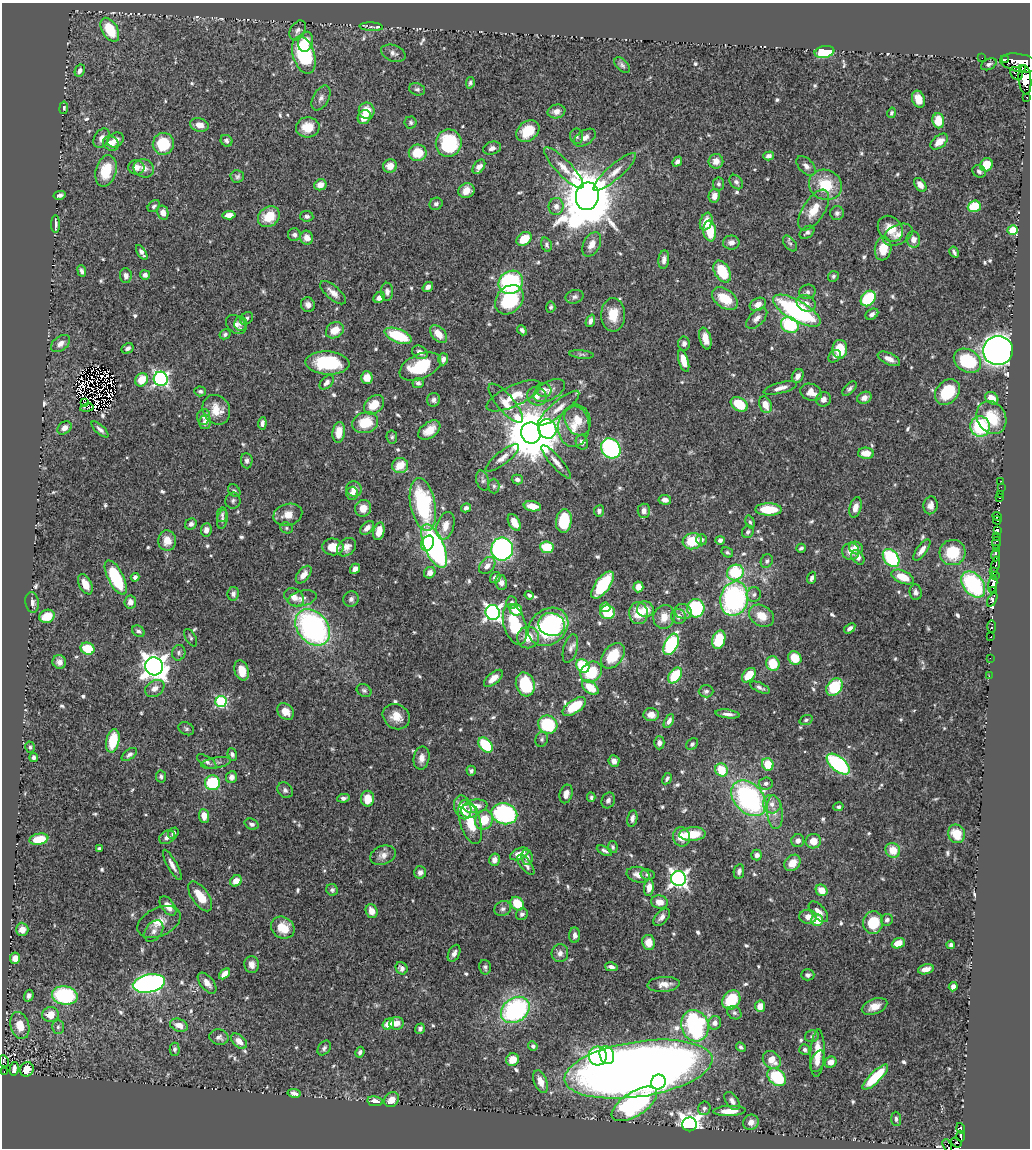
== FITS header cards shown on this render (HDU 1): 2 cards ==
NAXIS1  =                 1028
NAXIS2  =                 1146

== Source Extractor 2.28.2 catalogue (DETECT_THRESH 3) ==
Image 1028 x 1146 px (HDU 1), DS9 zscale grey, 1 PNG px = 1 image px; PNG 1032 x 1150 px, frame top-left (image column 1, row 1146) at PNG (2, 3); each listed source drawn as its Kron ellipse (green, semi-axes under 4 px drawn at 4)
Background 0.458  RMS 0.013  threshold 0.0401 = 3 sigma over >= 5 px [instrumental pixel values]
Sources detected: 695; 17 with non-positive FLUX_AUTO (blend fragments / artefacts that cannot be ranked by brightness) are neither listed nor drawn; of the other 678, the 500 brightest by FLUX_AUTO listed and drawn (178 fainter detections omitted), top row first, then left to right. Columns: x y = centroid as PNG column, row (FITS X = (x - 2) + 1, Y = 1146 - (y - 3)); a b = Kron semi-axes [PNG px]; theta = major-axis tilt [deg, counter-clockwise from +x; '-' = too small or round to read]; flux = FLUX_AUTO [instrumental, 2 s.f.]
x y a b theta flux
371 27 12 4 -3 2.5
110 30 13 7 -59 31
298 30 11 7 59 3.9
306 42 10 7 72 12
824 52 10 6 11 57
393 53 13 8 -20 4.1
304 55 19 11 -73 100
982 58 2 2 - 5.5
1005 59 2 2 - 1500
1020 63 20 9 -10 2400
989 64 8 5 26 2.4
622 65 9 5 -45 2.4
1022 69 3 2 - 740
80 71 6 4 64 3.1
1017 74 7 6 - 360
1025 80 14 6 -84 1400
470 83 6 4 81 1.8
417 89 8 6 -15 2.5
1027 97 3 3 - 59
321 98 13 7 61 4.6
918 99 9 6 -69 12
64 108 6 4 82 1.9
367 111 8 8 - 15
556 111 9 7 11 5.2
892 113 5 4 - 2
364 117 7 6 - 12
938 121 7 6 - 20
411 123 6 6 - 1.9
199 125 9 6 -15 8.2
308 127 12 10 3 16
528 131 13 9 38 21
577 136 8 6 -80 2.5
102 138 10 7 59 5.4
585 138 12 7 33 5.2
116 140 9 7 32 5.9
226 141 6 5 - 2.7
939 142 10 6 38 8.9
111 143 8 6 -31 8.3
449 143 14 13 - 73
163 144 11 10 - 33
492 148 9 6 18 3.7
418 153 9 8 - 22
769 156 5 4 - 3.7
716 161 7 7 - 7.5
677 162 5 4 - 3.2
986 165 7 6 - 20
390 166 7 6 - 9.1
806 166 12 7 -46 4.8
136 167 8 7 - 6.8
479 167 8 5 53 5
144 168 10 9 - 6.5
564 168 27 7 -46 11
106 171 16 10 75 26
979 171 7 6 - 2.6
615 172 27 7 41 11
237 176 7 6 - 2.4
736 182 8 6 -52 2.7
718 184 6 5 - 2.3
320 185 6 5 - 6.6
825 185 17 14 -24 32
920 185 8 5 -52 6.8
467 191 8 7 - 7.8
60 195 6 4 12 3.1
587 196 14 11 79 5900
714 196 7 5 79 6.8
436 204 6 6 - 2.4
154 206 7 5 43 2.1
556 206 8 7 - 5.6
974 206 6 5 - 32
814 210 23 10 58 18
163 213 7 5 -76 7
837 213 7 7 - 2.8
229 215 7 4 5 6
307 216 7 5 -6 2.4
269 217 11 9 37 21
706 222 9 6 70 12
55 224 9 3 -89 3.9
890 229 14 11 -48 15
1013 230 5 5 - 28
710 231 10 6 -83 29
807 232 8 5 37 2.7
294 235 6 6 - 2.8
898 235 16 9 26 7.3
307 238 7 6 - 5.5
524 239 8 6 38 18
913 240 8 7 - 6
731 243 8 7 - 5.4
790 243 9 5 -51 2.1
592 244 13 8 63 8.7
546 245 7 5 -73 2
883 249 11 8 81 18
142 252 8 4 -57 3.5
954 252 6 3 -61 2.2
664 260 9 5 83 4
82 271 6 4 -67 2.7
722 272 12 7 -60 38
145 275 5 5 - 3.8
126 276 7 6 - 3.4
833 276 6 5 - 1.8
511 282 13 11 33 94
428 287 5 4 - 4
387 292 9 6 -89 3.9
807 292 8 7 - 2.8
333 293 16 6 -41 6.4
379 297 6 5 - 5.2
575 297 9 6 14 3.3
868 298 8 6 49 44
725 299 14 9 -35 23
509 300 16 12 49 60
806 303 10 8 -24 5.9
758 304 8 6 30 6.6
308 305 7 6 - 4.5
551 307 5 4 - 1.8
797 311 26 10 -30 150
872 314 7 5 32 3.8
613 315 16 12 89 17
247 318 7 5 47 2.2
757 318 13 7 44 5.7
590 321 6 4 68 3.1
236 324 11 8 -40 5
241 324 7 6 - 2.9
790 325 9 7 -28 53
335 330 9 7 32 13
522 330 5 3 - 2.5
225 334 6 5 - 1.9
438 334 10 6 -47 12
398 336 14 6 -21 46
705 339 11 5 -76 9
60 344 11 7 38 5.3
684 344 7 6 - 3.5
128 348 6 5 - 3.4
840 349 9 7 89 24
998 350 15 14 - 630
420 352 8 6 -29 5.5
581 354 12 4 -6 2.1
834 356 7 5 48 2.8
443 359 6 5 - 3.9
889 359 12 5 -25 6.5
684 361 11 5 -73 13
967 361 14 11 -33 54
327 363 22 11 -3 56
420 366 22 12 23 40
798 376 7 5 61 4.6
367 378 6 5 - 12
161 379 7 7 - 220
142 380 7 6 - 18
327 382 8 5 45 4
418 383 5 5 - 2.3
780 388 17 5 15 5.9
849 388 9 5 45 2.4
544 390 8 7 - 6.1
549 390 17 9 29 6.6
200 391 6 5 - 2.3
811 392 11 8 -22 10
947 392 14 11 50 37
513 396 29 10 25 18
537 396 10 9 - 5.6
864 398 7 5 22 5.1
992 398 7 5 -38 10
823 399 7 7 - 4.6
434 400 7 6 - 3.2
85 402 4 2 - 2.6
506 403 24 8 -50 11
739 404 9 6 -31 32
374 405 11 8 40 17
765 405 9 6 -69 12
87 408 7 3 11 2.4
559 408 26 7 40 10
216 410 15 13 -58 16
204 417 8 6 84 3.2
991 418 17 14 -60 30
578 420 16 12 -68 14
205 422 7 6 - 5.4
262 423 6 4 84 3.9
365 423 13 10 19 26
980 426 10 9 - 61
574 427 20 15 87 18
64 428 8 6 38 5
100 429 11 4 -43 3
547 429 10 9 - 140
429 430 12 7 35 11
339 432 10 6 83 14
531 433 10 10 - 6800
392 437 6 5 - 1.8
582 442 7 6 - 4.2
611 448 11 9 -51 130
866 453 8 5 -3 12
502 458 20 6 38 7
247 461 8 5 -85 2.8
556 462 21 5 -49 6.7
400 465 8 7 - 16
483 480 10 6 -74 2.7
517 480 5 4 - 3.4
1001 481 2 2 - 4.9
494 486 7 5 -90 2.3
1001 487 2 2 - 3.1
354 489 8 7 - 5.9
234 491 7 5 -46 2
352 493 6 6 - 4.4
1000 494 2 2 - 7.9
1000 498 3 2 - 13
665 500 6 5 - 4.6
233 501 8 7 - 2.5
423 504 27 12 -79 96
931 505 9 7 77 5.3
532 506 9 5 -9 11
855 507 10 6 74 6.8
363 508 8 8 - 9.7
466 508 5 4 - 3
768 509 13 6 -1 32
599 511 6 5 - 2.5
644 511 7 6 - 4.2
222 515 7 5 81 1.9
288 515 15 10 15 11
997 516 4 4 - 200
222 519 9 5 79 2.3
997 520 4 2 - 48
564 521 12 8 84 42
514 522 9 5 -60 9.1
750 522 7 4 -73 1.8
191 524 6 5 - 2.8
445 526 14 8 75 8.9
286 528 6 5 - 1.7
367 528 8 5 45 5
206 530 7 5 82 4.5
997 530 4 3 - 59
379 531 9 5 76 11
748 532 6 5 - 2.2
997 537 3 2 - 16
701 540 5 5 - 2.5
720 540 4 4 - 3.3
167 541 10 9 - 11
692 541 10 8 15 26
428 543 8 6 64 40
996 543 6 4 80 35
434 546 23 9 -67 190
333 547 10 8 -8 15
346 547 11 8 40 6.3
547 547 7 5 -7 31
801 548 5 3 - 1.7
856 548 7 6 - 7.8
996 548 3 3 - 50
502 549 11 11 - 220
922 550 12 5 53 5.6
851 551 8 8 - 7.9
727 552 6 4 -31 2.1
953 553 13 12 - 31
996 555 6 3 -88 270
858 557 8 5 -55 4.8
891 558 10 7 -51 85
767 561 7 5 63 2.3
995 565 8 3 79 71
487 566 9 6 50 5.3
355 569 6 4 50 5.2
994 571 4 3 - 92
430 573 6 5 - 6
735 573 8 7 - 56
304 575 10 6 51 7.7
995 576 3 2 - 45
135 577 4 4 - 3
903 577 12 6 -21 17
116 578 19 7 -63 58
495 578 6 5 - 3.1
812 578 6 4 70 2.8
501 583 8 6 -78 4.4
85 584 11 6 -64 10
973 584 15 10 -53 94
993 584 9 4 80 780
602 585 16 7 54 59
638 587 5 5 - 6.7
993 591 3 2 - 70
916 592 8 6 -84 2.9
233 594 7 5 82 2.8
529 595 4 3 - 2
754 595 7 7 - 2.9
294 597 11 8 -36 6.8
302 598 15 7 14 5.4
351 599 8 7 - 3.1
734 599 17 13 75 170
992 600 7 3 62 220
32 602 10 6 -79 3.9
130 602 6 6 - 5.4
512 602 6 5 - 2
605 607 5 4 - 22
696 608 9 8 - 64
645 609 8 8 - 11
516 610 6 6 - 19
493 612 7 7 - 320
607 612 7 6 - 24
683 612 9 7 -26 3.7
638 613 11 9 -84 17
47 616 8 6 21 17
678 616 8 7 - 4.3
761 616 13 10 -33 13
664 617 12 10 67 11
552 624 13 11 -12 67
515 625 21 11 -73 37
313 627 20 15 -49 220
548 627 21 17 39 100
992 627 6 3 -89 74
850 628 6 4 37 2.8
138 631 7 5 -36 2.6
528 637 11 10 - 14
991 637 3 3 - 20
191 638 10 5 -60 1.9
719 640 9 6 74 32
671 644 11 6 65 100
87 649 7 6 - 29
570 649 15 7 75 4.3
179 653 8 6 78 2.5
613 656 14 9 52 26
795 658 7 6 - 19
990 658 2 2 - 2.3
59 662 7 6 - 4.5
773 664 7 6 - 24
154 666 9 9 - 990
583 666 7 6 - 53
242 670 10 7 -71 14
591 672 11 9 42 31
675 675 9 5 53 38
749 675 8 5 49 17
989 676 2 2 - 4.9
493 678 11 5 40 10
525 684 12 9 -74 44
590 687 9 6 -38 19
834 687 9 7 51 46
155 688 10 7 33 6.8
760 688 11 4 -25 2.9
364 690 8 6 -24 2.3
706 691 7 6 - 2.4
221 702 6 5 - 97
574 706 13 6 34 39
285 711 9 7 -43 10
728 714 12 4 -7 4.5
651 715 7 6 - 8.1
396 717 14 12 -33 13
806 720 7 5 20 1.7
669 721 7 4 62 3.6
548 725 10 9 - 62
186 729 8 6 -28 2.2
542 739 7 6 - 2
113 741 12 6 78 27
659 743 6 5 - 4.1
692 744 7 5 46 2
486 745 9 6 -47 54
30 747 6 4 -75 1.9
129 754 9 5 37 2.7
232 754 6 4 -69 2
34 757 4 4 - 2.5
421 758 12 8 79 6.2
614 761 6 5 - 4.5
207 762 11 5 -33 3.1
216 763 15 5 10 3.7
768 764 6 5 - 23
838 764 14 7 -40 110
721 770 7 6 - 26
471 771 5 4 - 2.1
161 776 6 5 - 2.2
231 777 6 5 - 4.8
667 779 6 4 60 2.3
212 783 7 7 - 55
766 783 7 6 - 2.7
285 790 8 7 - 2.9
566 794 9 6 74 6.1
591 797 5 3 - 1.7
343 798 6 4 10 2.6
749 798 20 14 -47 170
368 799 8 6 -88 17
608 800 8 6 64 3.4
772 804 9 9 - 6.5
475 806 12 6 8 11
463 807 12 8 -74 18
838 807 5 4 - 1.8
469 811 8 6 -7 4.1
775 812 17 7 -85 7.5
504 814 13 10 -15 120
204 816 7 5 -85 9.2
632 818 8 5 79 3.6
484 820 10 8 60 22
470 822 23 10 -73 23
252 824 7 5 -20 2.9
173 833 6 4 49 2.2
692 834 13 7 4 26
957 834 9 8 - 22
167 837 8 6 27 4.2
681 837 9 8 - 13
39 839 9 5 12 17
798 841 6 6 - 4.4
813 841 8 7 - 11
613 847 6 4 -78 1.8
99 849 4 3 - 2
893 850 8 7 - 15
604 851 8 4 -25 2.6
519 854 10 5 23 11
383 855 13 9 20 6.3
757 855 5 5 - 3.7
527 857 8 6 -80 3.4
494 860 6 5 - 5.6
792 863 9 7 48 12
172 865 17 5 -61 5.5
526 865 12 5 -52 4.5
739 871 7 5 79 2.9
420 872 6 6 - 4
638 875 11 7 -13 7.4
648 875 7 5 -9 2.8
678 878 7 7 - 360
236 881 6 5 - 8.3
649 887 8 5 83 7.7
332 890 6 5 - 2.2
821 890 6 5 - 13
200 896 17 8 -55 17
659 902 8 6 -10 9
517 904 7 6 - 21
168 906 11 6 -54 8.8
503 909 9 7 27 3.2
372 911 7 6 - 8.3
818 912 12 6 -48 7
522 914 6 5 - 3
662 917 10 6 48 4.4
808 917 9 7 -4 6.4
817 920 6 6 - 19
887 920 6 6 - 2.6
159 922 23 14 25 14
873 923 11 10 - 36
283 928 12 10 -32 19
22 929 6 6 - 6.7
154 931 12 8 54 5
575 935 8 5 89 3.2
649 942 8 6 -80 9.5
898 943 7 5 22 11
951 945 4 4 - 2.3
454 953 9 5 65 3.8
560 953 9 8 - 4.7
15 958 5 5 - 7.8
252 965 8 7 - 5.5
485 967 7 5 -77 2.1
611 967 6 4 -13 3.3
402 968 6 5 - 3.4
926 969 8 5 13 7.7
224 974 6 4 42 7.8
808 975 6 5 - 3.1
149 983 16 9 11 330
207 983 12 6 -51 6.4
664 984 16 7 4 7.8
953 987 5 4 - 4.7
29 996 6 4 70 3.1
65 996 13 9 -10 93
731 1000 10 8 52 39
760 1006 5 5 - 10
875 1006 13 7 20 9
515 1010 15 12 36 130
734 1013 7 6 - 2.2
50 1014 8 7 - 13
396 1023 7 6 - 6.9
715 1023 7 6 - 5
388 1024 6 5 - 12
20 1025 14 9 -74 18
179 1025 9 6 -19 7.5
695 1026 16 13 -72 150
58 1027 7 6 - 2.3
420 1029 5 4 - 2.8
812 1036 7 5 14 2.3
219 1037 10 7 -11 4
239 1041 9 6 -43 7.7
533 1046 5 4 - 2.4
741 1047 5 4 - 1.9
324 1048 8 6 53 2.3
175 1049 6 5 - 2.1
805 1050 5 5 - 2.5
360 1052 5 4 - 2.6
817 1053 24 7 87 18
607 1055 9 7 -68 45
598 1056 9 9 - 94
512 1060 6 6 - 12
772 1060 10 8 -42 12
4 1061 6 5 - 16
817 1061 11 6 69 5.8
831 1062 6 5 - 7.1
14 1069 7 4 79 2.9
27 1069 7 6 - 11
638 1069 74 27 9 1900
4 1072 2 2 - 15
777 1077 10 7 -39 53
875 1077 17 5 45 34
540 1082 12 6 -70 8.2
658 1082 7 7 - 100
294 1093 6 4 -11 3
392 1100 8 6 39 9.1
375 1101 8 5 -9 6.5
732 1101 10 6 -54 3.8
634 1104 26 12 33 200
704 1108 7 6 - 2.3
729 1111 16 5 3 12
896 1119 7 5 -87 2.2
751 1122 8 7 - 5.4
690 1124 7 7 - 680
961 1128 5 3 - 34
961 1136 5 3 - 56
956 1143 6 3 -36 100
947 1145 6 4 -67 5.9
At the frame edge (FLAGS 8, measured only in part): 3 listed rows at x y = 1025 80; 4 1061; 947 1145
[178 fainter detections neither listed nor drawn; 17 non-positive-flux detections neither listed nor drawn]